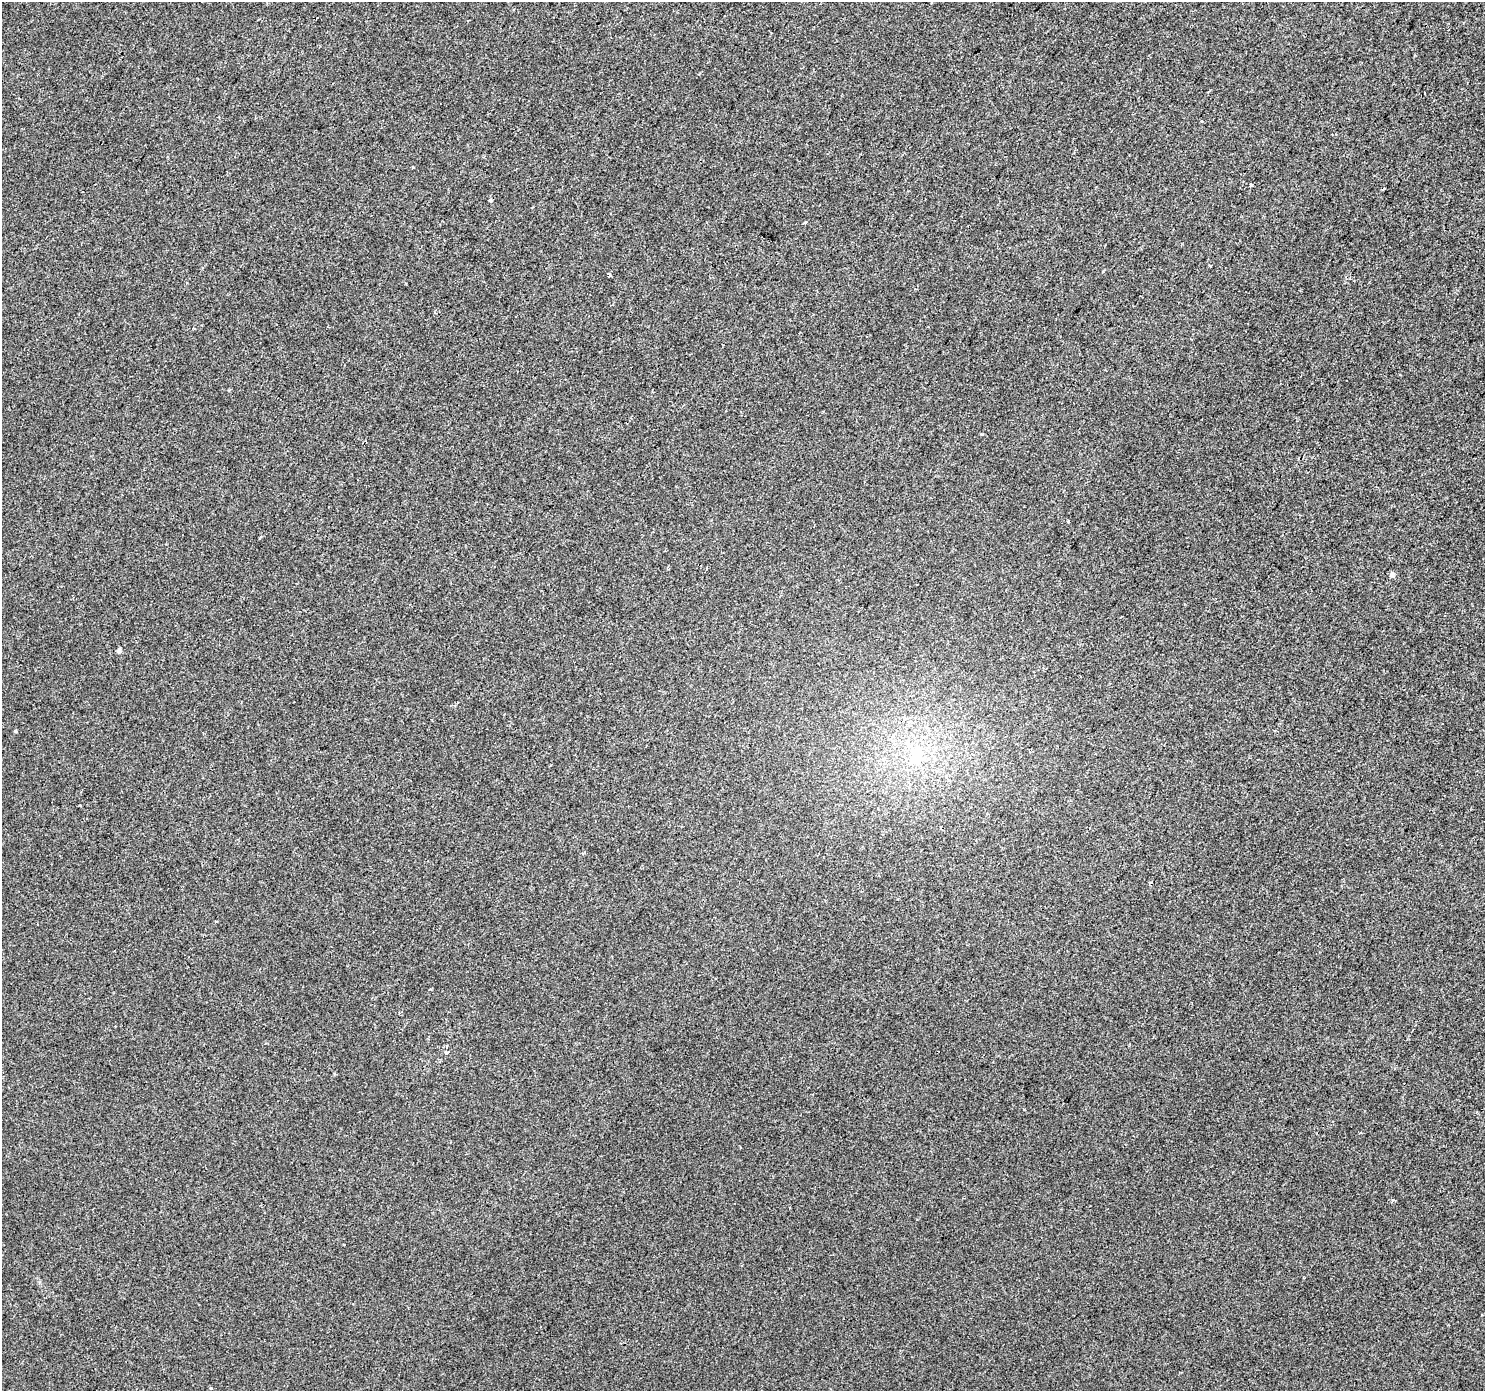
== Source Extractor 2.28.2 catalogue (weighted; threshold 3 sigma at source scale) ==
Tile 10 of 4 x 4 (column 2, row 3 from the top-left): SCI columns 1483-2965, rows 1574-2962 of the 5936 x 5989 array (HDU 1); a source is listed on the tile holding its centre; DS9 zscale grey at full resolution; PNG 1487 x 1393 px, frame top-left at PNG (2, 2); no overlay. Shown black and unused: <1% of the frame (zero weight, under 2 of 3 exposures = <1% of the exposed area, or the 3 px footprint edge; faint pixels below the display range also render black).
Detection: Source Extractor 2.28.2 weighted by HDU 2 'WHT'; one run over the whole footprint, this tile lists its part. Background 4.00e-04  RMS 0.0042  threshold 0.019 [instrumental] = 3 sigma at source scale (4.5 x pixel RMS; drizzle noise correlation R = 1.50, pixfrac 1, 0.0396/0.0396 arcsec/px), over >= 5 px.
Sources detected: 14; all 14 listed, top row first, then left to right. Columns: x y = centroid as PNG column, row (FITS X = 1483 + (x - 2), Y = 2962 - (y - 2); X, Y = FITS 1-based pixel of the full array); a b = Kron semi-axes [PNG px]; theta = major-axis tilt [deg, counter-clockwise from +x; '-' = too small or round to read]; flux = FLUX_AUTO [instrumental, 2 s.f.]
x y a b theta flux
1201 120 3 3 - 2.4
1251 184 3 3 - 1.5
1383 190 3 3 - 0.61
491 200 3 3 - 1.8
805 223 4 4 - 0.75
609 275 4 3 - 1.2
1392 574 6 5 - 1.5
119 651 4 4 - 1.3
15 731 4 3 - 0.56
917 754 18 9 79 15
447 1052 3 3 - 2.6
334 1074 4 3 - 0.44
1024 1109 4 3 - 0.43
211 1388 4 3 - 0.39
Unlisted compact peaks at least as high as the median listed source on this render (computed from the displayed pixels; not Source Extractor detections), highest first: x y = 1393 1200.